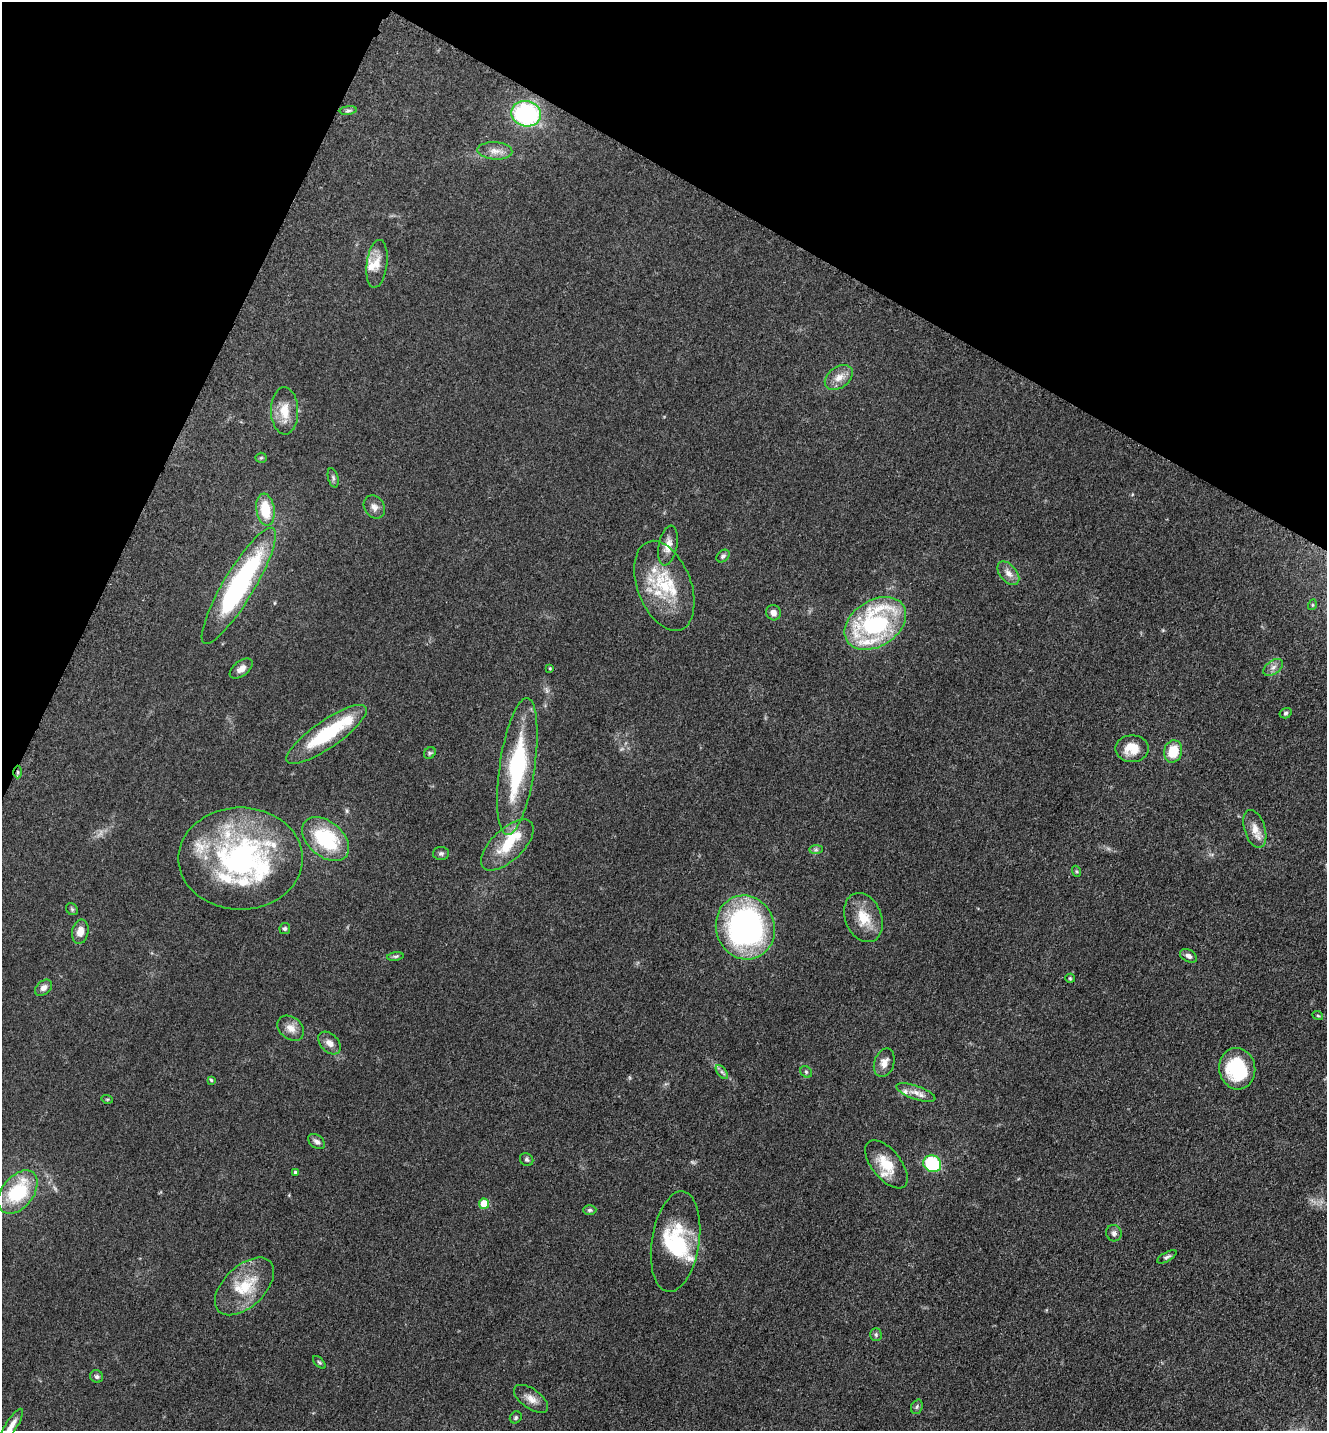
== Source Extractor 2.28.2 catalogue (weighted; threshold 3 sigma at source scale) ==
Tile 2 of 4 x 4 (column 2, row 1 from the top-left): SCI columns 1624-2948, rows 4329-5757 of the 5806 x 5775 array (HDU 1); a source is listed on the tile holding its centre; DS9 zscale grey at full resolution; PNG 1329 x 1433 px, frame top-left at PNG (2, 2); each listed source drawn as its Kron ellipse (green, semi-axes under 4 px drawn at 4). Shown black and unused: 22% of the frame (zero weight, under 3 of 5 exposures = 4% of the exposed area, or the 3 px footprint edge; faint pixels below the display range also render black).
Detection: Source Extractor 2.28.2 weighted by HDU 2 'WHT'; one run over the whole footprint, this tile lists its part. Background 0.0634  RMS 0.006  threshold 0.027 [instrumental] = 3 sigma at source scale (4.5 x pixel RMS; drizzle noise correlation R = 1.50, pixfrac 1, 0.05/0.05 arcsec/px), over >= 5 px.
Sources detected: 87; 2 inside a brighter object's white glare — neither listed nor drawn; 12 inside a brighter listed object's ellipse — not listed separately; the other 73 listed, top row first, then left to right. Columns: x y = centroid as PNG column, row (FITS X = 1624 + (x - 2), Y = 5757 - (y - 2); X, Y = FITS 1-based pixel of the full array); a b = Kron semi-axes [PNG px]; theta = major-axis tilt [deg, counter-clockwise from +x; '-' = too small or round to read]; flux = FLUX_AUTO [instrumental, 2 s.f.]
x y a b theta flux
348 110 8 4 9 1.3
526 114 15 12 -14 78
495 151 17 8 -4 5.3
377 264 24 10 82 7.4
839 377 15 10 36 6.1
285 411 24 13 -88 11
261 458 5 5 - 0.84
333 478 10 5 -75 1.4
374 507 12 10 -55 3.5
265 510 16 9 -82 17
668 546 20 9 79 6.1
723 556 7 5 43 1.5
1008 573 14 8 -50 4.2
239 586 67 15 59 110
664 586 47 26 -69 35
1312 605 5 3 - 0.51
773 613 8 7 - 3.2
875 623 33 23 32 92
1273 667 11 6 37 2.8
550 668 3 3 - 0.72
241 669 13 7 37 3.7
1285 713 6 5 - 1.2
327 734 48 13 35 40
1132 749 17 13 0 11
1173 751 11 9 75 14
430 753 6 5 - 1
517 766 69 17 82 66
18 772 6 4 -89 1.1
1255 829 19 10 -72 6.7
326 839 27 17 -40 39
507 845 33 16 43 20
816 850 7 4 0 1.2
441 854 8 6 -2 1.5
241 859 62 51 0 130
1076 871 5 3 - 0.74
72 909 6 5 - 0.97
863 918 25 18 -68 14
745 927 32 29 -72 160
285 929 5 5 - 1.2
80 932 12 8 80 5.1
395 956 8 4 8 1.1
1188 956 9 6 -31 2.5
1070 978 5 4 - 0.72
43 988 10 6 41 2.9
1318 1016 5 3 - 0.6
291 1028 15 11 -39 5.4
329 1043 13 9 -47 3.9
884 1063 15 10 71 5.4
1237 1069 21 18 -78 37
722 1072 8 4 -53 1.5
806 1072 6 5 - 1.1
211 1080 4 4 - 0.71
916 1092 21 6 -19 4.6
107 1099 6 3 -18 0.61
317 1142 9 6 -37 2.1
527 1160 7 6 - 1.3
886 1164 28 14 -51 16
932 1164 9 8 - 38
295 1172 3 3 - 0.89
18 1192 25 15 51 38
484 1204 5 5 - 16
590 1210 6 5 - 1.1
1114 1233 8 7 - 2
675 1242 51 24 81 35
1167 1257 11 4 29 1.5
244 1286 36 20 44 24
876 1335 6 5 - 1.2
319 1362 8 4 -44 0.95
97 1376 6 6 - 1.4
531 1399 20 9 -36 5.5
917 1407 7 5 70 1.1
516 1417 6 5 - 1.1
11 1425 19 5 57 4.6
Overlapping masked pixels (flux is a lower limit): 1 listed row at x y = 18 772
Isophote crosses this tile's border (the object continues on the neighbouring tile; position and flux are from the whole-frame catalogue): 1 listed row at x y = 11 1425